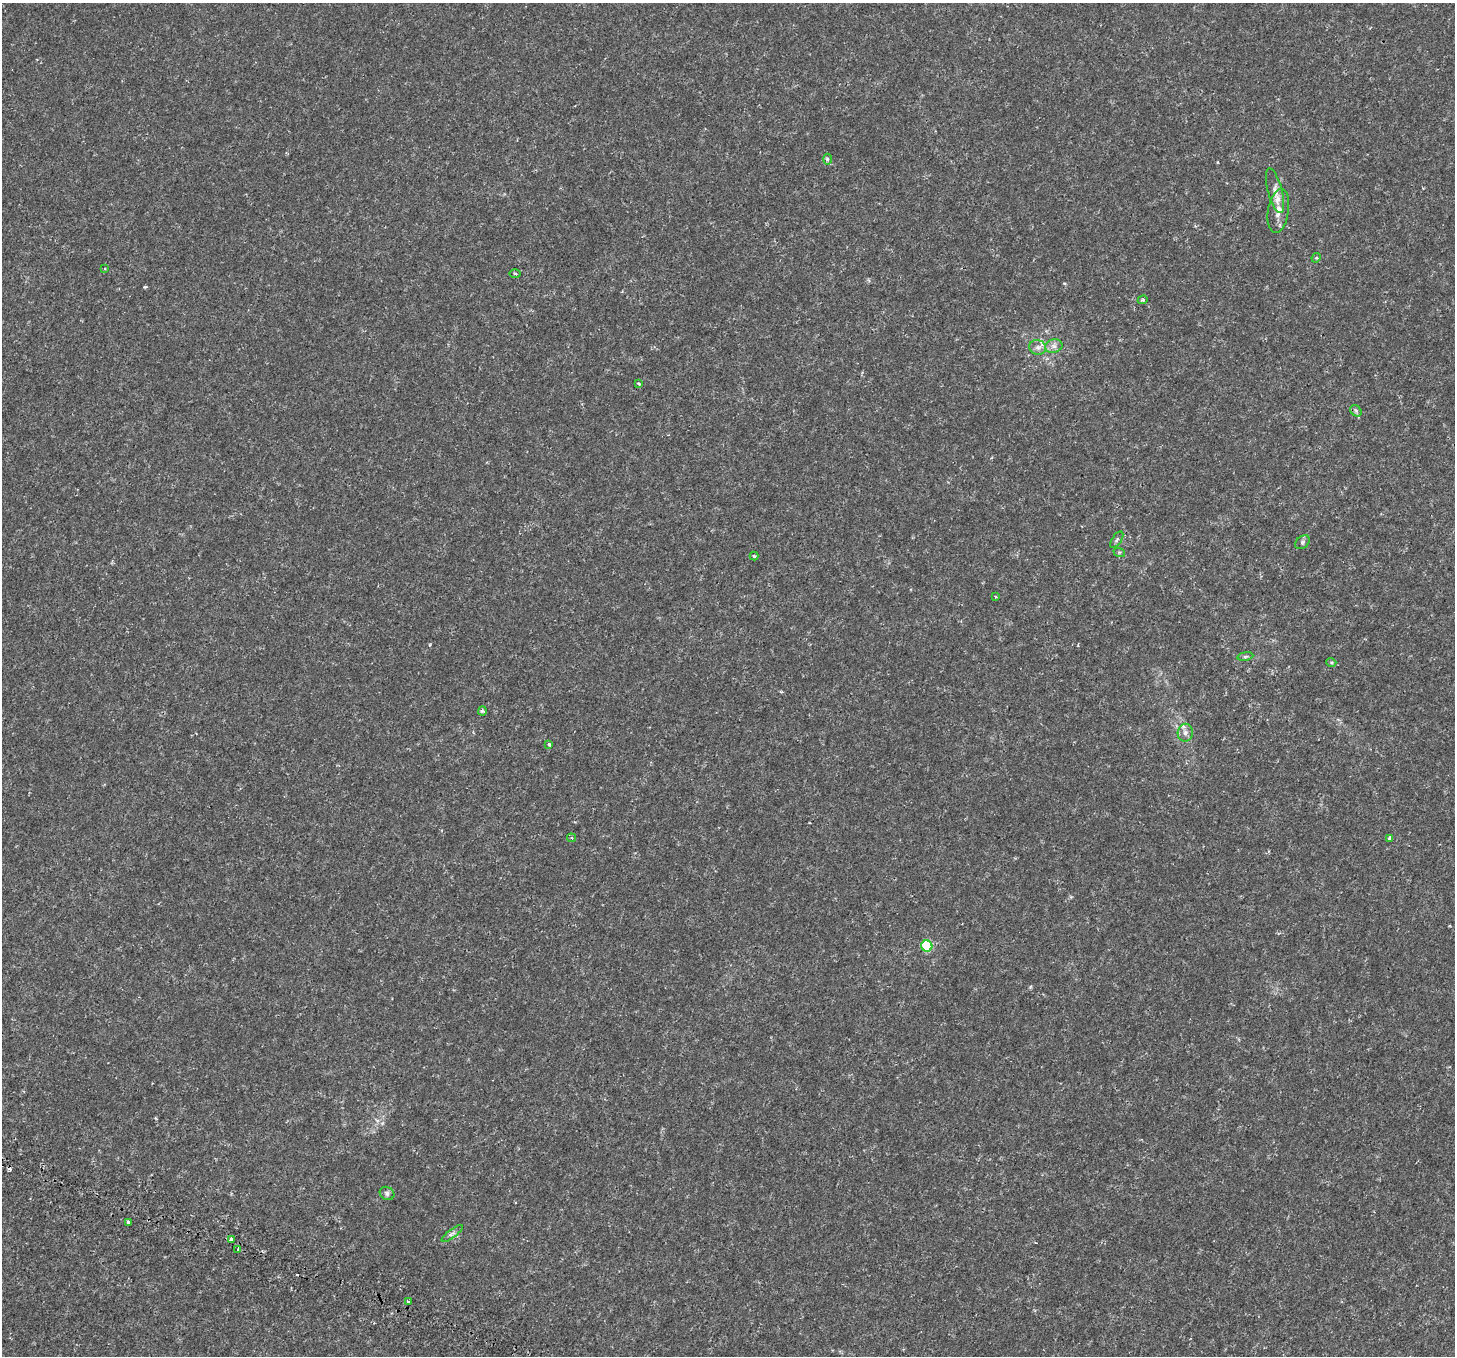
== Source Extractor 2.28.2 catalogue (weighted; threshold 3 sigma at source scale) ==
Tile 7 of 4 x 4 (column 3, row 2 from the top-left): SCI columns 3091-4543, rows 3178-4531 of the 6181 x 6286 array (HDU 1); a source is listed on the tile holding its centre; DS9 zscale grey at full resolution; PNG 1457 x 1358 px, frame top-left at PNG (2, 3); each listed source drawn as its Kron ellipse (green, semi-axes under 4 px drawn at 4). Shown black and unused: <1% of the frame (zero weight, under 2 of 4 exposures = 6% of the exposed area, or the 3 px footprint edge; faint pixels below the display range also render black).
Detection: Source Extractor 2.28.2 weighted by HDU 2 'WHT'; one run over the whole footprint, this tile lists its part. Background 2.81e-04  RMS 0.0011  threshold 0.00496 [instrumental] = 3 sigma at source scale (4.5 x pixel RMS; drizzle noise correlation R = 1.50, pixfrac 1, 0.0396/0.0396 arcsec/px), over >= 5 px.
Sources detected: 32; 2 cosmic-ray / hot-pixel residue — neither listed nor drawn; the other 30 listed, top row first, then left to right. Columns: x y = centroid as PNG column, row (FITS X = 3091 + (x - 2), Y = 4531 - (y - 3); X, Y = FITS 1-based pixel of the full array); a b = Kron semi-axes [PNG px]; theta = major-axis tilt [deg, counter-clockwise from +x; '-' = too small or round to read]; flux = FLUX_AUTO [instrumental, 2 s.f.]
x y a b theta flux
827 159 5 3 - 0.14
1275 191 23 7 -75 0.75
1278 211 22 10 81 1
1316 258 5 4 - 0.091
105 269 4 3 - 0.078
515 274 5 3 - 0.092
1143 300 5 4 - 0.12
1054 346 9 6 13 0.37
1038 347 8 7 - 0.39
638 383 3 3 - 0.31
1356 411 6 5 - 0.18
1117 540 9 4 55 0.19
1302 542 8 6 42 0.19
1119 552 6 4 -17 0.099
754 556 4 4 - 0.13
996 597 3 3 - 0.095
1245 656 8 4 9 0.15
1331 662 5 3 - 0.09
482 711 4 4 - 0.16
1185 733 9 7 85 0.42
549 744 4 3 - 0.11
571 838 4 4 - 0.15
1389 838 4 3 - 0.28
927 946 5 5 - 5.7
387 1193 7 6 - 0.24
128 1222 3 3 - 0.2
452 1234 13 4 37 0.26
231 1239 3 3 - 2.2
238 1249 3 2 - 0.21
408 1301 3 3 - 0.21